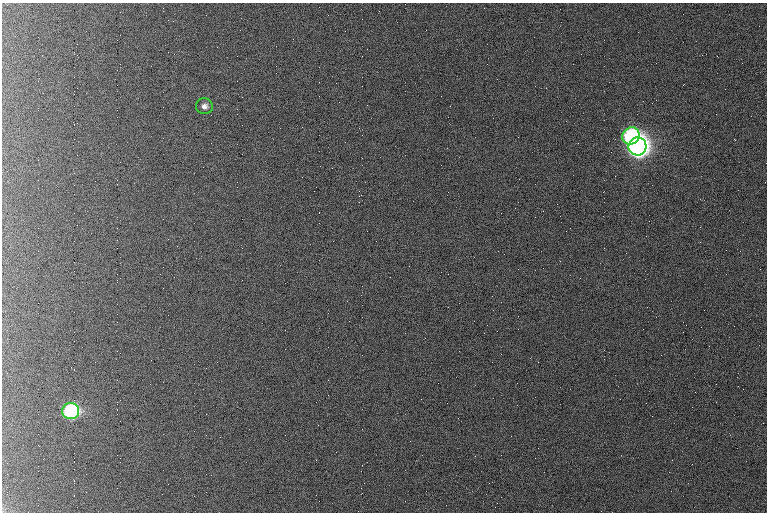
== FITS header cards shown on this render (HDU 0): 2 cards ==
NAXIS1  =                  765 /fastest changing axis
NAXIS2  =                  510 /next to fastest changing axis

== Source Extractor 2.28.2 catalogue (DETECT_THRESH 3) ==
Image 765 x 510 px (HDU 0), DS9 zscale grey, 1 PNG px = 1 image px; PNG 769 x 514 px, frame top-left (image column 1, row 510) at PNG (2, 3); each listed source drawn as its Kron ellipse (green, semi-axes under 4 px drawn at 4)
Background 923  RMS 5.6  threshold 16.9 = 3 sigma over >= 5 px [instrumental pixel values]
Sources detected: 4; all 4 listed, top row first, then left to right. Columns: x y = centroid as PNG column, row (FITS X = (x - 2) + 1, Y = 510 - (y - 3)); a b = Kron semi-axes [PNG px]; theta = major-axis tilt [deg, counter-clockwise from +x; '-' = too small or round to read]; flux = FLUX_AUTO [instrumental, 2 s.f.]
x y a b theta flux
204 106 8 8 - 1900
631 136 9 8 - 65000
637 146 9 9 - 390000
71 411 8 8 - 75000